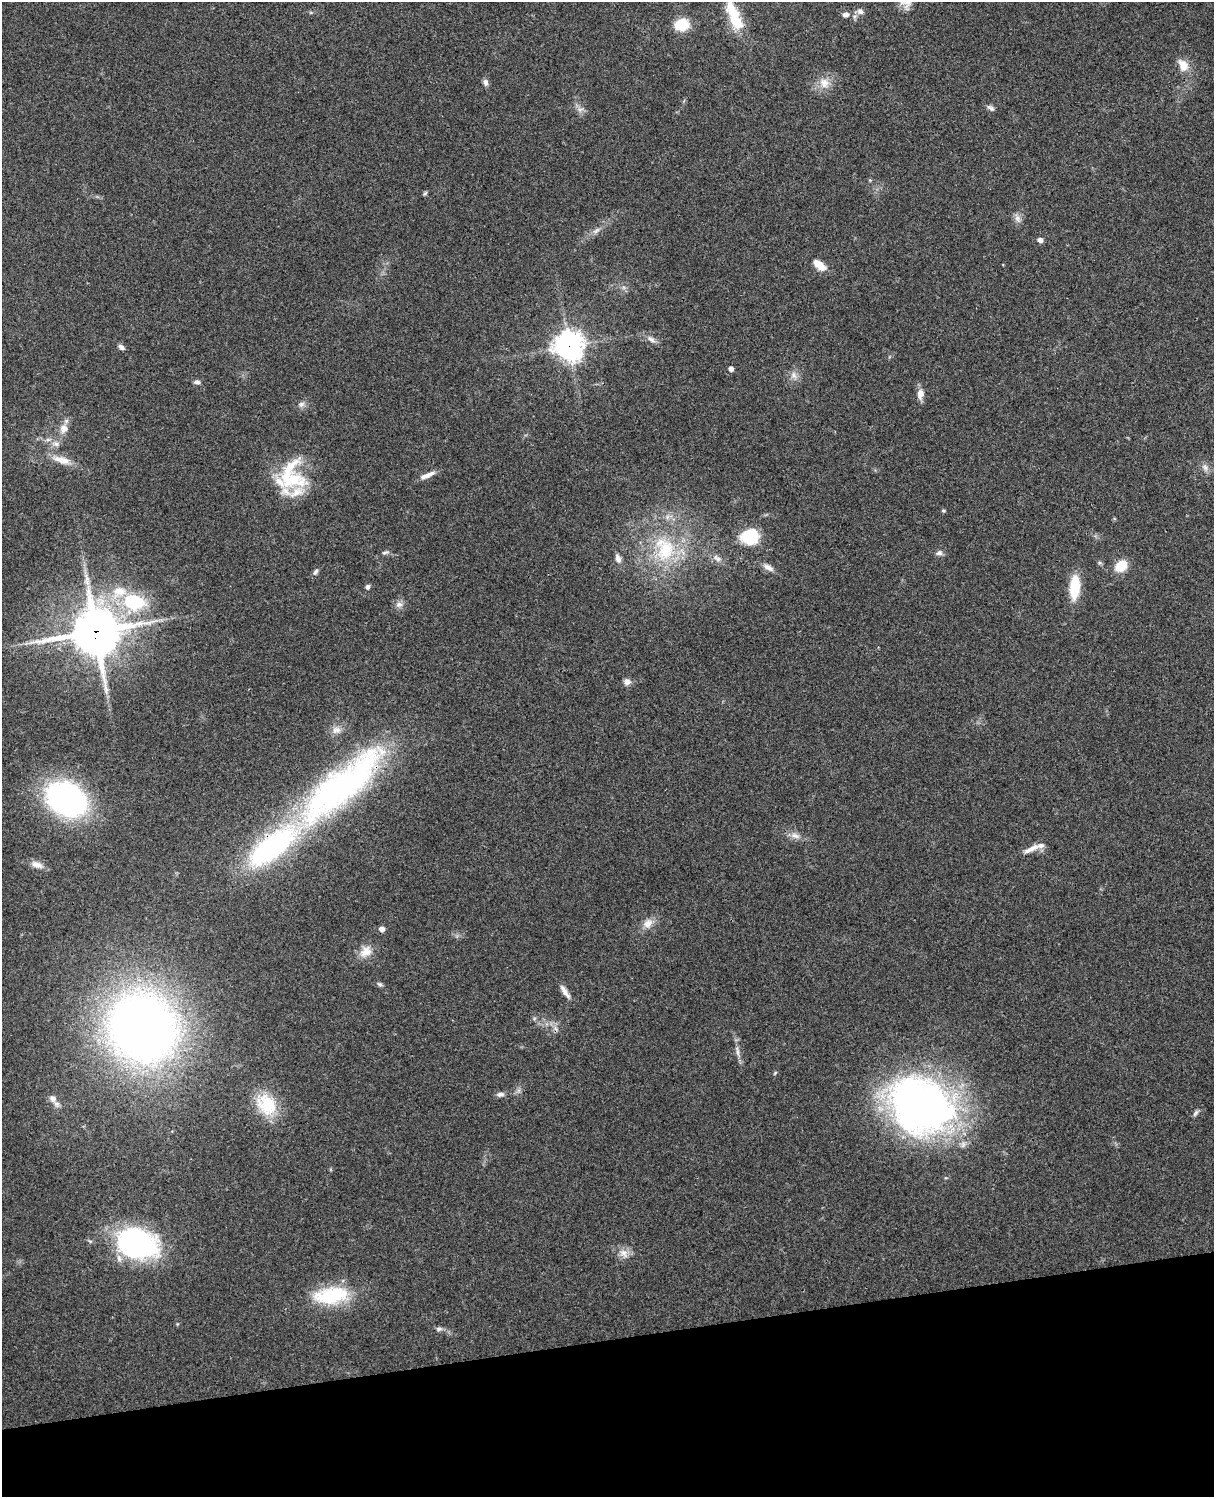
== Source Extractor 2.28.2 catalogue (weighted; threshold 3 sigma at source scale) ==
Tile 10 of 4 x 3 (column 2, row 3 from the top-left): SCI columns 1332-2543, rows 165-1659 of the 5087 x 4927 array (HDU 1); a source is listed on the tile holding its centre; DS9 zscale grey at full resolution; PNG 1216 x 1499 px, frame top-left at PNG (2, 2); no overlay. Shown black and unused: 10% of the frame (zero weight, under 3 of 4 exposures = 6% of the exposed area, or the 3 px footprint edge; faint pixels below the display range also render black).
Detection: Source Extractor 2.28.2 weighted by HDU 2 'WHT'; one run over the whole footprint, this tile lists its part. Background 0.233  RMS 0.0086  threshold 0.0387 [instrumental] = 3 sigma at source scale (4.5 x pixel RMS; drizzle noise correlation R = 1.50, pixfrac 1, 0.05/0.05 arcsec/px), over >= 5 px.
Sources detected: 77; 1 inside a brighter object's white glare — not listed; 8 inside a brighter listed object's ellipse — not listed separately; the other 68 listed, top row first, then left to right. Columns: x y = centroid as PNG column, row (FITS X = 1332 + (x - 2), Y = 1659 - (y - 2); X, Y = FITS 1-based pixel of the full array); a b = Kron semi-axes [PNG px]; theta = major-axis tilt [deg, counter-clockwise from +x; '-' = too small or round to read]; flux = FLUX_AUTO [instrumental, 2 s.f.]
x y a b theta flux
906 2 15 14 - 8.1
860 11 9 6 -22 3.2
734 14 31 13 -62 27
845 15 7 6 - 3.8
682 24 11 9 20 31
1183 65 14 10 -63 12
485 82 9 6 -79 3
824 83 15 13 -56 10
991 108 11 5 -33 2.7
580 110 9 6 16 3.1
870 180 5 4 - 0.9
425 193 7 4 54 1.2
1018 219 11 8 -63 4.1
596 231 12 6 34 3.7
1040 240 6 5 - 3.1
819 265 17 8 -38 11
651 339 13 7 -38 4.1
569 346 10 10 - 840
121 347 9 5 -38 2.9
731 369 4 4 - 4.1
794 375 11 8 -69 4.8
197 382 9 6 -14 2.5
920 394 11 7 85 6.9
301 404 9 7 10 3.3
64 428 13 11 77 7.4
56 444 9 7 -12 4.2
62 460 28 9 -16 12
1205 467 10 7 -46 3.9
427 475 21 6 23 6.2
293 479 35 21 4 40
943 510 5 4 - 1.3
750 537 13 11 0 57
666 550 35 25 70 55
385 553 9 4 11 2
939 553 8 7 - 3.1
618 558 11 7 -67 4.4
717 559 12 6 -25 4.2
1121 566 14 10 40 18
768 567 16 7 -28 5.4
316 572 10 5 62 2.3
367 587 5 5 - 2.7
1075 587 26 11 85 27
134 602 29 20 -12 53
399 604 10 8 1 4.1
96 632 17 16 - 3500
627 682 9 8 - 4.1
336 730 13 10 9 6.2
342 786 136 39 41 300
66 799 36 26 -29 230
795 836 13 7 -22 5.2
1032 849 24 6 26 8
37 865 17 8 -20 6.1
648 924 14 11 36 7.9
381 929 5 5 - 5.1
366 952 18 13 36 10
380 984 7 5 -38 1.8
565 992 20 6 -56 5.7
143 1028 49 45 -48 940
737 1051 18 4 -81 4.6
500 1094 9 6 11 3.2
53 1098 9 7 -53 4
266 1104 31 23 -52 34
921 1105 70 57 -33 420
1196 1113 9 5 57 2.1
138 1244 42 28 -14 160
624 1253 14 11 -37 7.4
331 1295 41 19 7 56
439 1329 9 6 1 2.4
Overlapping masked pixels (flux is a lower limit): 3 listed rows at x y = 569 346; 96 632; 342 786
Isophote crosses this tile's border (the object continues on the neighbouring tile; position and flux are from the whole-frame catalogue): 1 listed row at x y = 906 2